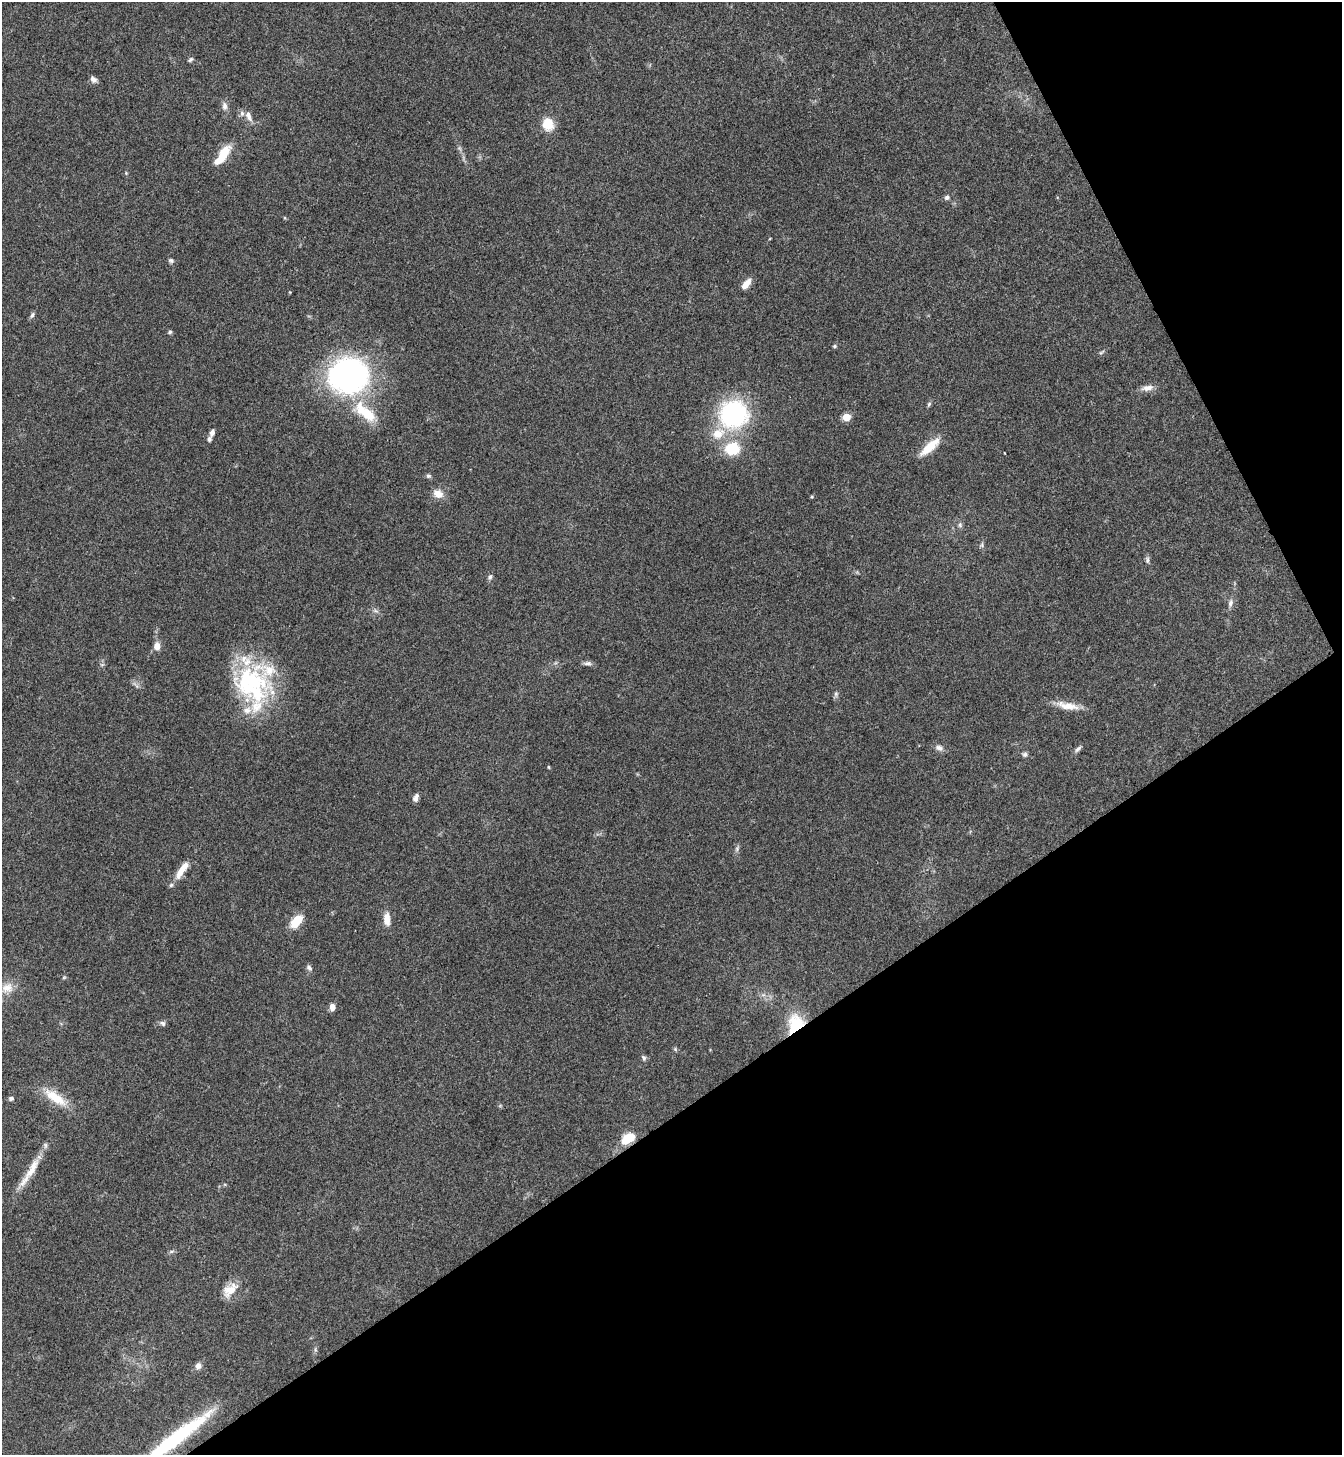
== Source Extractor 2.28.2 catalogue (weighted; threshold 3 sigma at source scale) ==
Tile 12 of 4 x 4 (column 4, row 3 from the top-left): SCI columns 4177-5516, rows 1459-2911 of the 5812 x 5818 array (HDU 1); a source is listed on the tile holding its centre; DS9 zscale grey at full resolution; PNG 1344 x 1457 px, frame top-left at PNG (2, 2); no overlay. Shown black and unused: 30% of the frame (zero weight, under 3 of 4 exposures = <1% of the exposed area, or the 3 px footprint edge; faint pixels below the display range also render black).
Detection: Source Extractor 2.28.2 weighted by HDU 2 'WHT'; one run over the whole footprint, this tile lists its part. Background 0.0593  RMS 0.0051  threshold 0.0228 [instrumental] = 3 sigma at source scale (4.5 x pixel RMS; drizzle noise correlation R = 1.50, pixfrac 1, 0.05/0.05 arcsec/px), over >= 5 px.
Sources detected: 76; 1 too faint to see at this stretch — not listed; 10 inside a brighter listed object's ellipse — not listed separately; the other 65 listed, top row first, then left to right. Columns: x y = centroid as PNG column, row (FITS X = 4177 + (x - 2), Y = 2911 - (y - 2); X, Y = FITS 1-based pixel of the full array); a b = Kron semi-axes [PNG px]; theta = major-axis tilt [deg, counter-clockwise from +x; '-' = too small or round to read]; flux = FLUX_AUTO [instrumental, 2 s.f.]
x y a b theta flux
190 60 7 5 34 0.96
93 79 9 6 -51 2.1
224 106 12 7 -85 2.5
249 116 14 7 -69 3
548 124 12 10 -64 12
222 155 27 9 54 12
126 173 4 4 - 0.49
947 197 7 6 - 1.5
171 261 7 6 - 1.2
746 284 14 6 50 5
32 315 8 5 66 1.2
170 332 6 5 - 0.87
834 346 5 4 - 0.72
1102 352 9 4 27 0.91
349 376 33 30 7 150
1147 388 16 7 9 3.5
929 404 7 5 60 0.89
365 412 39 16 -40 19
733 414 28 27 - 70
846 417 5 5 - 14
212 433 9 5 70 2.2
930 447 30 9 42 10
732 449 24 20 16 16
428 476 6 5 - 1
438 494 12 9 -31 5.1
812 497 5 4 - 0.56
960 525 7 6 - 1.2
982 545 7 5 83 1
1147 560 10 5 -88 1.3
490 577 8 5 63 1.3
1230 603 13 6 74 2.2
375 611 9 4 -9 1.2
157 646 10 8 87 3.6
587 663 11 5 -4 1.7
248 681 54 43 -13 63
136 685 14 4 -46 1.4
836 694 9 6 81 1.3
1067 706 32 9 -11 7.8
939 748 12 7 -16 2.4
1078 749 12 5 41 1.5
1024 754 8 6 -25 1.3
548 767 5 3 - 0.48
416 798 9 5 70 2.4
737 849 9 5 64 1.3
182 870 26 8 55 7.8
387 919 18 8 -88 5.1
296 921 15 9 49 11
309 968 9 6 -53 1.5
64 977 5 5 - 0.65
7 988 18 15 22 7.6
332 1007 8 6 82 2.7
163 1023 8 6 -27 1.4
795 1024 23 17 68 20
675 1049 6 4 -47 0.76
644 1058 8 5 -58 1.2
11 1098 6 5 - 1.4
56 1098 37 13 -33 13
500 1106 6 4 19 0.57
628 1139 12 7 31 17
32 1168 40 10 59 11
171 1251 8 4 9 1
230 1290 22 13 43 7.9
315 1350 7 4 -90 0.93
198 1366 9 8 - 2.5
176 1438 91 13 37 55
Overlapping masked pixels (flux is a lower limit): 3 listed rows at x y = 795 1024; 628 1139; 176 1438
Isophote crosses this tile's border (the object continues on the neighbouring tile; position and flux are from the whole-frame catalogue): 1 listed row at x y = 176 1438